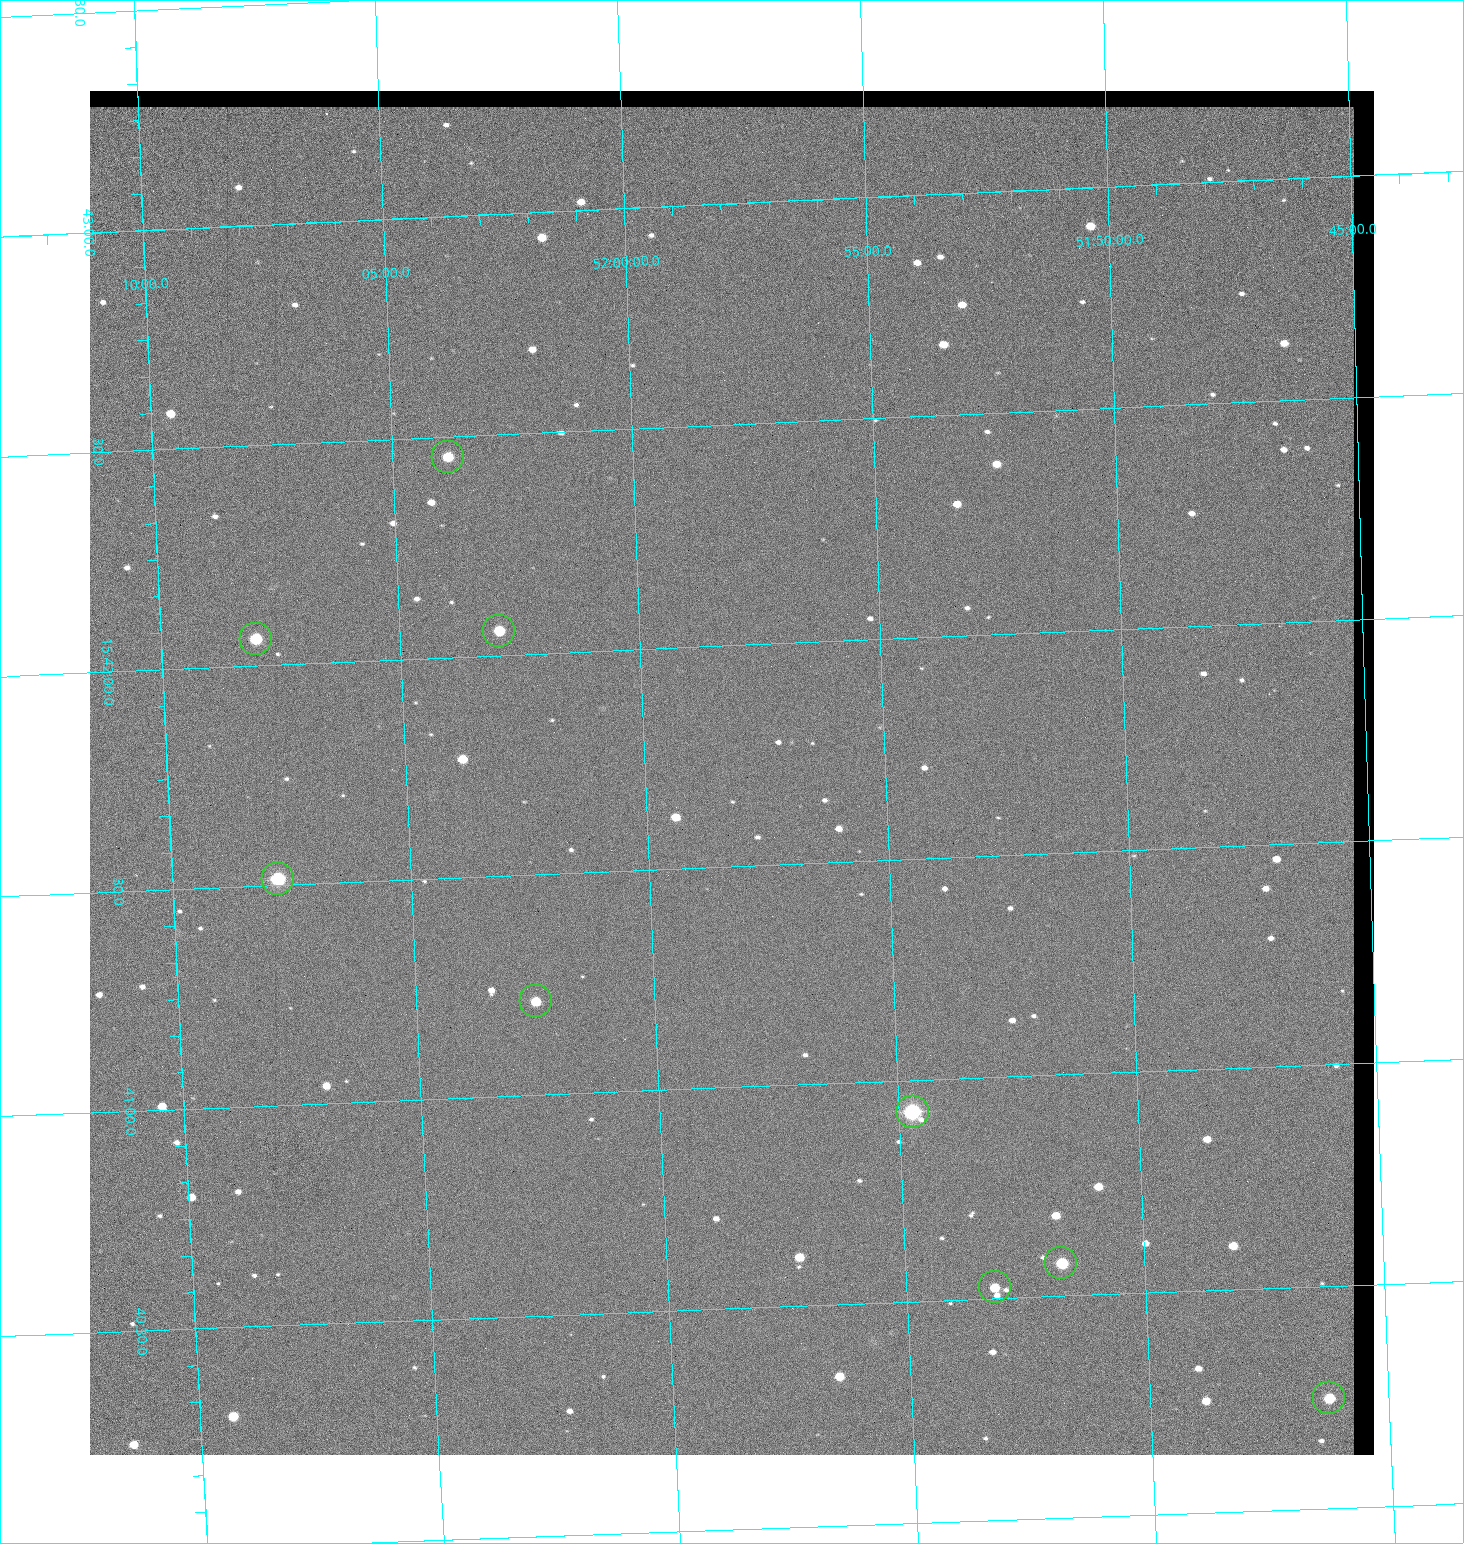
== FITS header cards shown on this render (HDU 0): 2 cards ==
NAXIS1  =                 1284 / length of data axis 1
NAXIS2  =                 1364 / length of data axis 2

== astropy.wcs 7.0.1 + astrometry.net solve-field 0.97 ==
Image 1284 x 1364 px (HDU 0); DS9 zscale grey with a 90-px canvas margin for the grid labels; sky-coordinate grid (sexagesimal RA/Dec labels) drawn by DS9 from the SOLVED WCS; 9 Tycho-2 reference stars matched to detected sources circled (green)
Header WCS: RA---TAN/DEC--TAN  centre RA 15:41:43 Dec +51:58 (235.43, +51.97 deg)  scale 1.26 arcsec/px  FOV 26.9' x 28.5'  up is +92 deg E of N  parity flipped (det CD > 0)
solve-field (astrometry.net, Tycho-2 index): VERIFIED the header's WCS against the Tycho-2 star catalogue (9 matches, 0 conflicts) and refined it, rather than solving blind
Solved WCS: RA---TAN-SIP/DEC--TAN-SIP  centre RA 15:41:43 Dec +51:58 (235.43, +51.97 deg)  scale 1.25 arcsec/px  FOV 26.8' x 28.5'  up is +92 deg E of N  parity flipped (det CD > 0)
The solver's refit moves the header's centre by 0.47 arcsec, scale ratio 0.9968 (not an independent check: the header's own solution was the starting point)
Tycho-2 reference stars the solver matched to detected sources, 9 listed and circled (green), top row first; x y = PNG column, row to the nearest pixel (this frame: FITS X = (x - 90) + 1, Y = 1364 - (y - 91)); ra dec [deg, ICRS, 3 dp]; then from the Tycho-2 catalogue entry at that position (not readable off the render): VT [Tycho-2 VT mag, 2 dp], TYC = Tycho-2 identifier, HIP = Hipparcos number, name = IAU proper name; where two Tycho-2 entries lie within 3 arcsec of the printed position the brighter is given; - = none
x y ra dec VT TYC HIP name
448 457 235.614 +52.064 11.61 3489-1132-1 - -
499 631 235.514 +52.049 11.19 3489-1407-1 - -
256 639 235.515 +52.133 11.12 3489-1380-1 - -
278 879 235.378 +52.130 9.31 3489-1322-1 76850 -
536 1001 235.303 +52.042 11.52 3489-958-1 - -
913 1112 235.232 +51.912 9.59 3489-824-1 - -
1061 1263 235.143 +51.862 10.97 3489-1016-1 - -
995 1287 235.131 +51.886 12.29 3489-908-1 - -
1329 1398 235.062 +51.771 11.53 3489-1453-1 - -